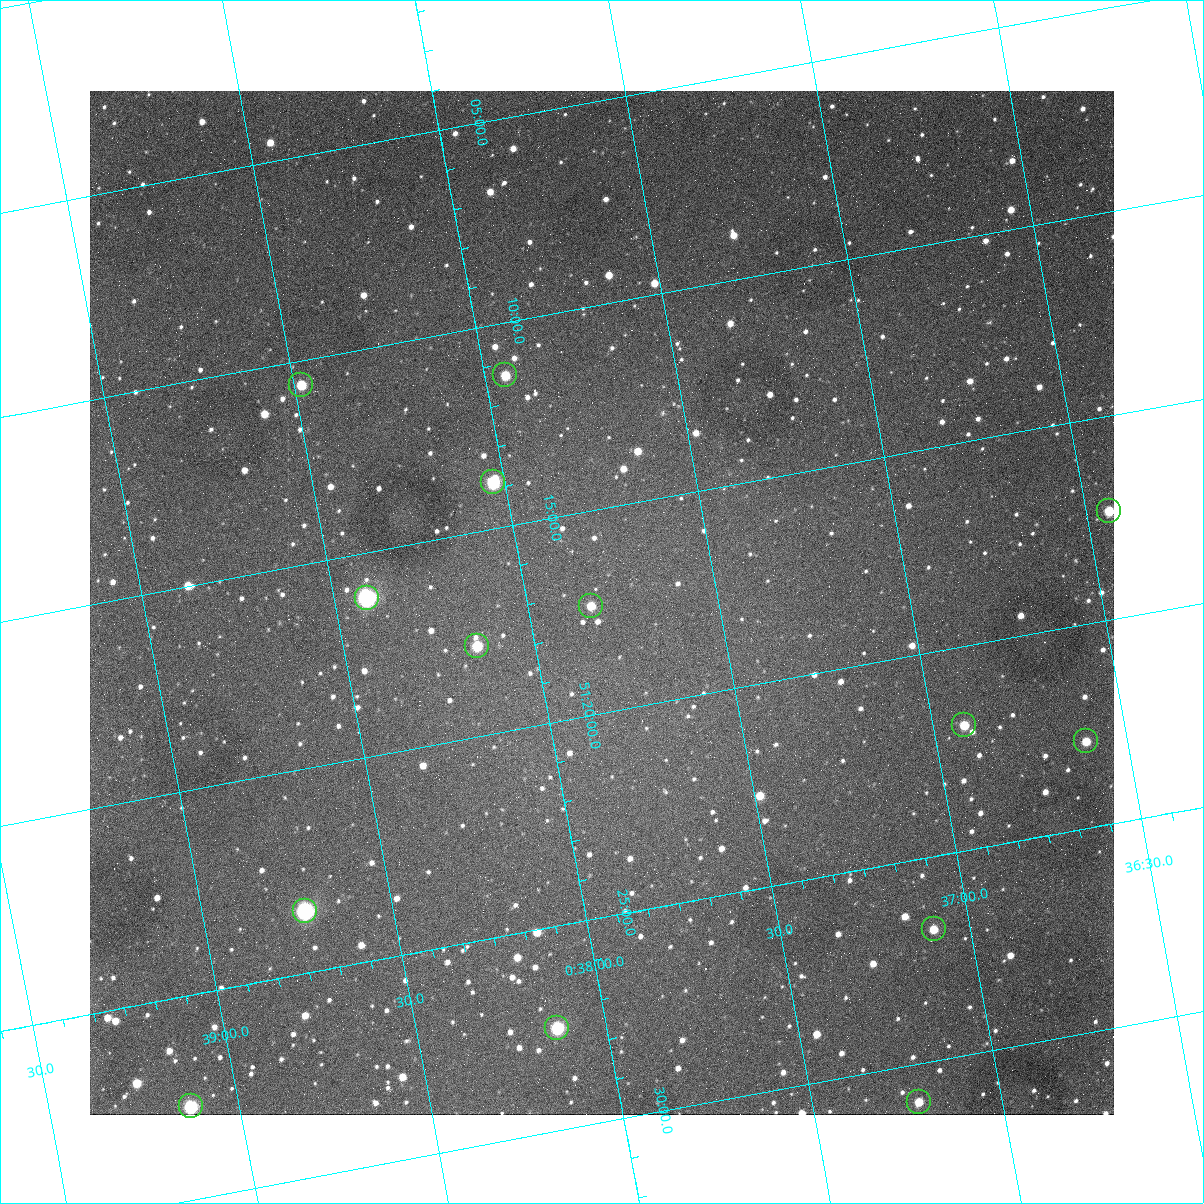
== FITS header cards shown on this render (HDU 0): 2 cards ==
NAXIS1  =                 1024
NAXIS2  =                 1024

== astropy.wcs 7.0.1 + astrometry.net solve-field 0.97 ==
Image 1024 x 1024 px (HDU 0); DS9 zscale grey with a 90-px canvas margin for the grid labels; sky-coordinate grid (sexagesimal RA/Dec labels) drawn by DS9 from the SOLVED WCS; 14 Tycho-2 reference stars matched to detected sources circled (green)
Header WCS: none
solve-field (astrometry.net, Tycho-2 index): SOLVED blind (the file carries no WCS)
Solved WCS: RA---TAN-SIP/DEC--TAN-SIP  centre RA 00:37:48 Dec +51:17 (9.45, +51.29 deg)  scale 1.49 arcsec/px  FOV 25.5' x 25.5'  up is -169 deg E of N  parity flipped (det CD > 0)
(file carries no celestial WCS; the grid is the blind solution)
Tycho-2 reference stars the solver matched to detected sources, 14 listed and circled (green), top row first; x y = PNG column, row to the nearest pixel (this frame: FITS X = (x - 90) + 1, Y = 1024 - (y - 91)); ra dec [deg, ICRS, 3 dp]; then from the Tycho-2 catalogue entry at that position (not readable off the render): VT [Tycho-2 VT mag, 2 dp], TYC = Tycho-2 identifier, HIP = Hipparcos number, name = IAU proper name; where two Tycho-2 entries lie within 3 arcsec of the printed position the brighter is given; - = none
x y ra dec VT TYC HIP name
505 375 9.486 +51.188 10.87 3261-2086-1 - -
301 385 9.620 +51.177 10.71 3261-2090-1 - -
493 482 9.507 +51.231 9.24 3261-2068-1 - -
1109 511 9.110 +51.289 10.95 3261-2033-1 - -
367 598 9.604 +51.268 7.70 3261-1879-1 3018 -
591 606 9.459 +51.289 11.04 3261-1703-1 - -
477 646 9.538 +51.296 10.24 3261-1493-1 - -
964 725 9.229 +51.365 11.03 3261-2198-1 - -
1086 741 9.152 +51.381 11.06 3261-1519-1 - -
305 911 9.683 +51.391 7.88 3261-1837-1 - -
934 929 9.274 +51.446 10.91 3261-1253-1 - -
557 1028 9.532 +51.458 9.03 3261-1423-1 - -
919 1102 9.305 +51.516 11.13 3261-2117-1 - -
191 1106 9.782 +51.462 9.45 3261-1155-1 - -